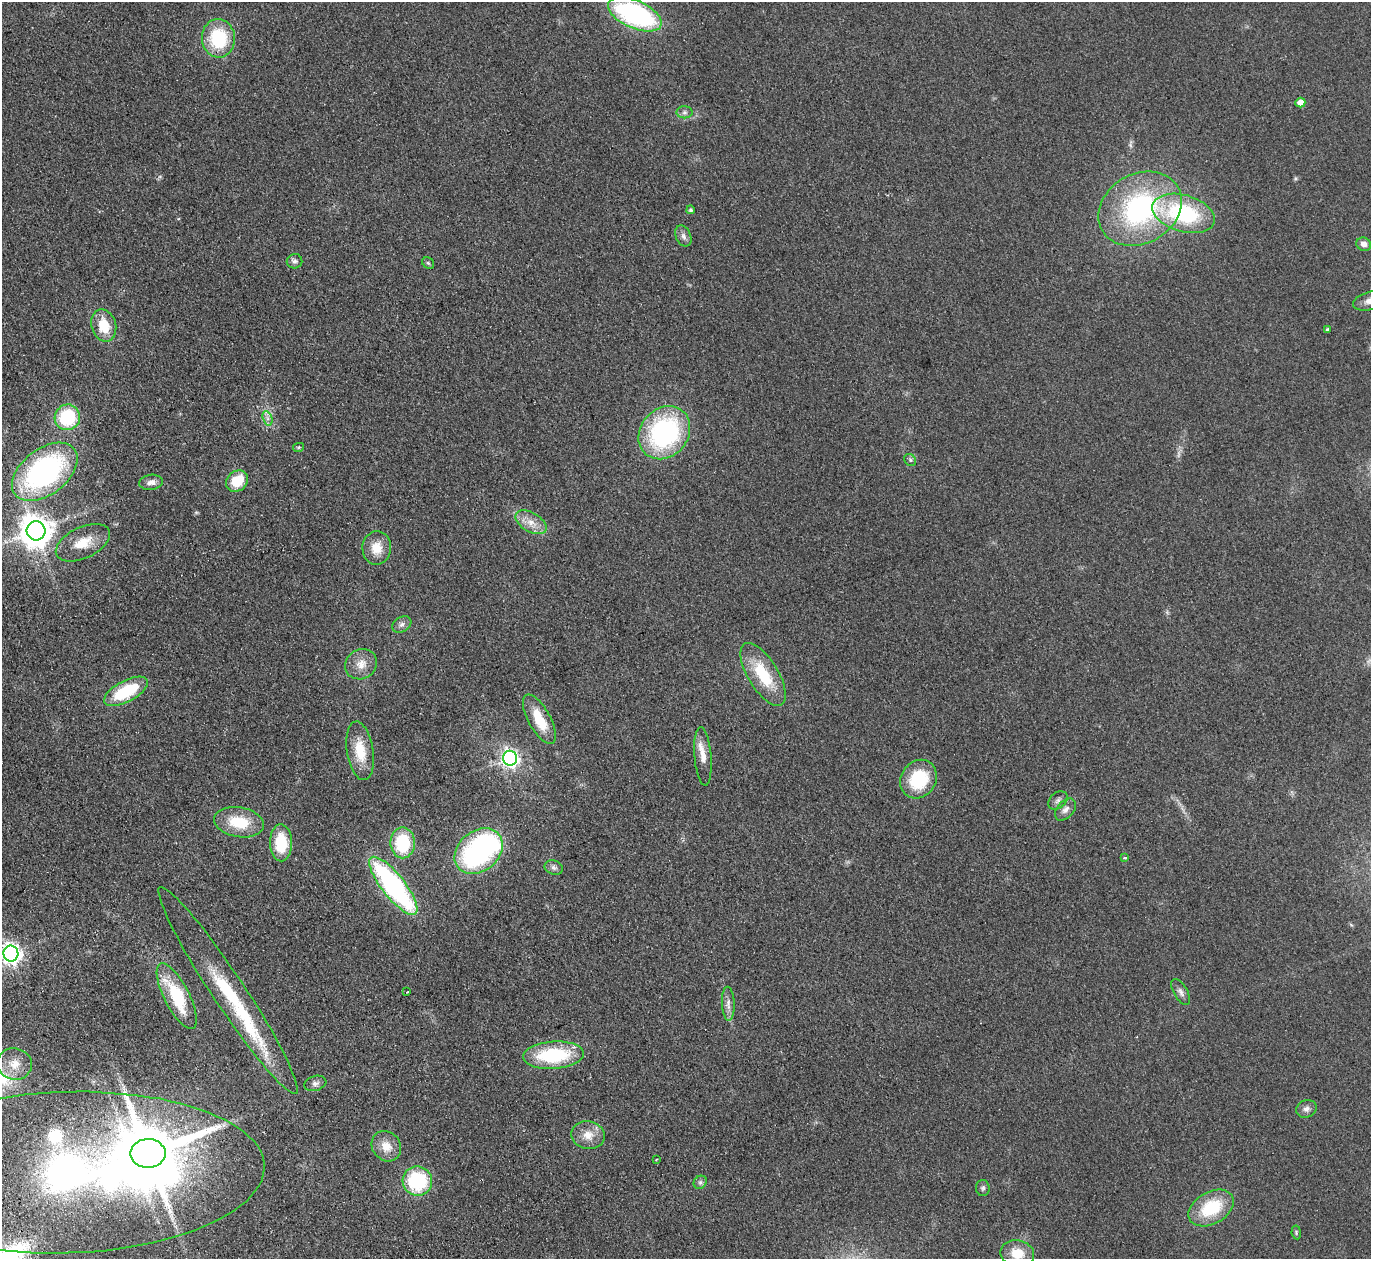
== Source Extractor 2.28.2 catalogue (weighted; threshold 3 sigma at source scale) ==
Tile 7 of 4 x 4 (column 3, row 2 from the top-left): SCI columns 2793-4161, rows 2819-4075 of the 5585 x 5508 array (HDU 1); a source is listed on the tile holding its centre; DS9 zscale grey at full resolution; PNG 1373 x 1261 px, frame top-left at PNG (2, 2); each listed source drawn as its Kron ellipse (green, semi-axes under 4 px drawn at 4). Shown black and unused: <1% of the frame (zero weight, under 2 of 3 exposures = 3% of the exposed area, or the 3 px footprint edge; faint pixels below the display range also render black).
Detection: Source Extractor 2.28.2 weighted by HDU 2 'WHT'; one run over the whole footprint, this tile lists its part. Background 0.0914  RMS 0.01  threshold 0.0452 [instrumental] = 3 sigma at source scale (4.5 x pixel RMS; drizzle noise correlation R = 1.50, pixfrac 1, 0.05/0.05 arcsec/px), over >= 5 px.
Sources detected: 71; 2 inside a brighter object's white glare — neither listed nor drawn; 4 inside a brighter listed object's ellipse — not listed separately; the other 65 listed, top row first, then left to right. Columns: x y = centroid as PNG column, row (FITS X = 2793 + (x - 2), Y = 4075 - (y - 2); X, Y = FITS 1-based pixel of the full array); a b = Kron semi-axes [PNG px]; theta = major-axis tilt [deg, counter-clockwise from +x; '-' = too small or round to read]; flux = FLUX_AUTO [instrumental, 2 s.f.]
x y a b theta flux
635 14 29 14 -24 180
218 38 19 16 -84 57
1300 103 5 5 - 8.8
684 112 8 6 0 2.7
1140 209 44 34 30 180
691 210 4 4 - 1.7
1184 213 32 18 -16 99
683 236 11 7 -65 4
1364 244 7 6 - 5.4
294 261 8 7 - 3.1
428 263 6 5 - 1.6
1370 301 17 9 14 8.3
104 326 16 12 -74 24
1327 330 4 3 - 1.4
67 417 13 12 - 60
267 418 7 4 -71 3
664 433 28 24 50 150
299 447 6 4 12 1.2
910 460 6 5 - 1.9
45 472 37 23 38 210
237 481 12 10 42 26
151 482 12 7 8 5.8
531 522 17 9 -31 12
36 531 9 9 - 1900
83 543 29 15 25 23
377 548 17 14 87 17
402 624 10 7 32 4
361 664 16 14 31 12
763 674 36 15 -59 43
126 691 24 10 28 52
539 719 27 11 -61 30
360 751 29 13 -81 27
703 756 29 8 -85 13
510 758 7 7 - 330
918 779 20 17 56 49
1058 800 11 7 41 4
1065 809 13 8 47 5.8
239 822 25 15 -10 34
281 843 18 11 -88 35
403 843 15 12 -89 55
479 851 26 20 39 180
1125 858 4 3 - 1.9
554 867 9 7 -22 3.6
393 886 36 11 -52 210
11 954 8 7 - 550
228 990 123 16 -56 84
407 992 3 3 - 2.4
1181 992 15 6 -59 4.6
177 996 36 12 -63 56
728 1004 17 6 -88 5.9
553 1055 30 13 4 71
15 1064 17 15 -15 16
315 1083 11 7 16 3.8
1306 1109 10 8 23 4.6
588 1135 17 14 -11 13
386 1146 16 14 -53 14
148 1153 17 14 0 9200
657 1159 3 2 - 0.75
66 1172 198 80 2 670
417 1181 15 14 - 76
700 1182 7 6 - 2.5
983 1188 8 7 - 2.5
1211 1208 24 16 30 48
1296 1232 7 4 -81 1.5
1017 1253 17 13 -11 20
Overlapping masked pixels (flux is a lower limit): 1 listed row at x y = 66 1172
Isophote crosses this tile's border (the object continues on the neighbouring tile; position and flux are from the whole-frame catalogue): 4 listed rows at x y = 635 14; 1370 301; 11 954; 66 1172